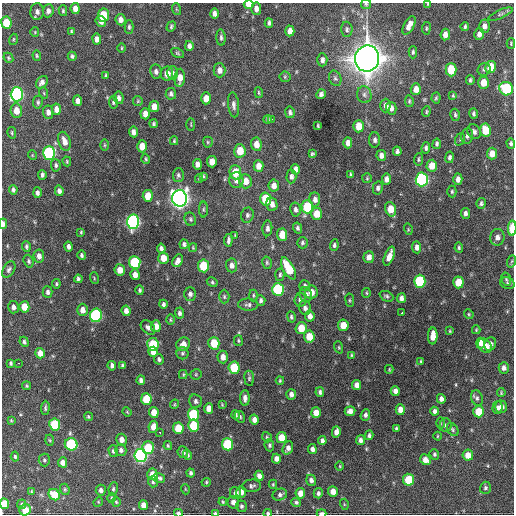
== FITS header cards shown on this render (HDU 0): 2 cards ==
NAXIS1  =                  512 / Axis length
NAXIS2  =                  512 / Axis length

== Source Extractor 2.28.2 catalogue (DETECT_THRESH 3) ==
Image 512 x 512 px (HDU 0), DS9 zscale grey, 1 PNG px = 1 image px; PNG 516 x 516 px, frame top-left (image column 1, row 512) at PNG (2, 3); each listed source drawn as its Kron ellipse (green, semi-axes under 4 px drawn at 4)
Background 1370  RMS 34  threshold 102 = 3 sigma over >= 5 px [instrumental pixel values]
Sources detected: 375; all 375 listed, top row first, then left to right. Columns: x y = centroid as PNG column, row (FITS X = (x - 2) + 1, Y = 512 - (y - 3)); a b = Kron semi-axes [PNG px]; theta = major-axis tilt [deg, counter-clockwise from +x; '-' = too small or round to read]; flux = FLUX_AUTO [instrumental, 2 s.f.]
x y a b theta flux
249 4 5 4 - 2.4e+04
366 4 5 5 - 3.0e+03
428 4 4 3 - 1.9e+03
75 9 5 4 - 1.6e+04
176 9 6 3 -71 2.2e+03
256 9 6 5 - 1.1e+04
48 11 6 5 - 9.4e+03
63 11 5 4 - 3.2e+03
37 12 8 6 89 9.5e+03
214 14 5 4 - 9.4e+03
500 14 13 4 24 5.3e+03
103 15 7 5 82 6.1e+04
120 20 6 5 - 1.1e+04
101 21 6 5 - 1.5e+04
6 23 6 5 - 6.3e+04
269 23 4 4 - 5.6e+03
409 25 10 5 61 1.7e+04
171 26 5 4 - 3.6e+03
465 26 4 3 - 3.7e+03
484 26 6 5 - 1.2e+04
129 27 7 4 -89 4.3e+03
426 28 6 3 82 2.5e+03
347 29 7 5 -88 5.7e+03
290 31 5 4 - 1.4e+04
35 32 5 4 - 2.3e+03
72 32 4 3 - 3.1e+03
479 34 6 5 - 1.2e+04
445 35 6 4 83 1.3e+04
221 37 8 4 -85 5.5e+03
13 39 6 3 71 2.6e+03
97 39 5 4 - 1.1e+04
511 43 5 4 - 2.6e+03
189 46 5 4 - 8.2e+03
121 48 5 3 - 2.4e+03
413 52 6 4 89 4.2e+03
177 53 7 4 -28 3.4e+03
37 56 5 4 - 3.2e+03
72 56 4 4 - 4.7e+03
8 58 5 4 - 3.0e+03
367 59 13 12 - 3.9e+06
322 60 6 5 - 9.0e+03
490 67 6 5 - 4.9e+04
484 69 7 6 - 6.3e+03
219 70 7 6 - 1.3e+04
451 70 6 5 - 6.4e+04
156 72 7 5 -82 7.0e+03
172 73 7 5 90 5.3e+03
167 74 7 6 - 2.2e+04
106 76 4 3 - 3.7e+03
285 77 5 5 - 3.8e+03
180 78 9 5 88 2.3e+04
335 78 8 6 -68 5.8e+03
470 80 5 4 - 4.2e+03
42 82 7 5 52 9.3e+03
484 83 6 5 - 3.0e+04
416 89 6 5 - 1.9e+04
506 89 7 6 - 1.8e+05
44 93 6 3 -71 2.6e+03
259 93 5 3 - 2.4e+03
17 94 7 6 - 5.2e+05
171 94 6 5 - 5.8e+03
321 94 5 4 - 6.4e+03
364 95 8 7 - 8.1e+03
453 96 4 3 - 2.3e+03
119 98 6 5 - 9.1e+03
206 98 6 5 - 2.4e+04
436 98 5 4 - 3.2e+03
78 101 5 4 - 1.2e+04
138 101 5 5 - 2.8e+03
409 101 6 4 -82 3.3e+03
38 102 6 5 - 4.1e+03
113 102 6 4 -82 4.0e+03
234 105 12 5 -84 9.0e+03
385 105 7 5 89 9.5e+03
154 106 5 5 - 1.9e+04
391 108 6 5 - 9.2e+03
56 109 5 4 - 1.6e+04
16 111 7 5 -82 2.4e+04
48 112 7 5 -83 1.1e+04
290 112 6 4 -80 5.9e+03
426 112 5 3 - 2.8e+03
145 114 5 4 - 1.7e+04
474 114 5 3 - 4.1e+03
455 115 6 4 -74 4.0e+03
267 119 4 3 - 4.1e+03
271 119 3 2 - 6.8e+03
153 124 4 4 - 3.7e+03
191 125 6 3 -90 2.2e+03
318 126 4 3 - 2.8e+03
359 126 6 5 - 3.3e+04
485 130 6 5 - 5.6e+04
133 132 5 4 - 1.0e+04
474 132 8 6 -59 7.3e+03
12 133 6 4 -77 2.8e+03
467 136 7 6 - 7.0e+03
460 139 6 4 70 3.6e+03
375 140 8 5 90 6.8e+03
64 141 10 6 -72 1.8e+04
174 141 4 3 - 2.7e+03
208 142 5 5 - 3.1e+03
348 143 5 4 - 1.3e+04
511 143 5 4 - 4.8e+03
256 144 7 5 -82 2.0e+04
437 144 5 4 - 4.7e+03
104 145 5 3 - 2.6e+03
142 146 6 5 - 2.8e+04
426 148 6 4 82 5.7e+03
240 151 7 5 -86 3.9e+04
397 151 5 4 - 5.8e+03
49 153 7 6 - 2.9e+05
312 154 4 3 - 3.4e+03
492 154 6 5 - 2.6e+04
32 155 5 3 - 1.7e+03
381 155 5 5 - 1.1e+04
449 157 6 4 81 5.9e+03
146 159 5 3 - 2.9e+03
418 159 6 4 86 3.8e+03
67 161 5 3 - 2.4e+03
212 162 6 5 - 2.1e+04
197 164 5 4 - 1.1e+04
56 165 6 5 - 4.6e+03
259 166 6 5 - 2.0e+04
432 166 6 5 - 3.3e+04
295 169 5 4 - 9.7e+03
235 172 7 6 - 4.8e+04
350 174 3 3 - 3.1e+03
42 175 4 3 - 5.0e+03
178 175 7 5 87 4.7e+03
203 176 4 2 - 2.2e+03
291 176 7 5 86 7.1e+03
367 178 5 5 - 2.9e+03
199 179 4 4 - 2.4e+03
386 179 5 4 - 1.1e+04
422 179 7 6 - 4.3e+05
458 179 6 4 -86 1.2e+04
236 180 8 7 - 1.4e+04
245 181 7 6 - 2.6e+04
274 185 6 5 - 1.4e+04
378 188 6 5 - 6.3e+03
13 190 4 3 - 5.6e+03
59 191 5 4 - 8.6e+03
452 192 6 4 -89 3.5e+03
37 193 5 4 - 6.8e+03
148 196 6 5 - 3.6e+04
180 198 8 7 - 1.5e+06
266 199 6 5 - 8.0e+04
315 199 7 5 -83 1.1e+04
481 203 5 4 - 5.1e+03
272 204 7 5 -76 1.3e+04
307 207 6 5 - 1.1e+05
203 209 8 4 -90 3.6e+03
295 209 7 5 -80 7.2e+03
390 209 7 5 -72 3.4e+04
465 213 5 4 - 7.1e+03
317 214 6 5 - 3.4e+04
247 215 8 6 76 6.0e+03
190 219 7 5 -65 4.6e+03
133 222 7 6 - 6.0e+05
3 224 5 3 - 9.4e+03
267 228 8 5 86 7.0e+03
298 228 5 4 - 5.3e+03
512 228 8 3 89 4.8e+04
408 229 5 3 - 2.3e+03
81 232 4 4 - 2.7e+03
235 235 3 3 - 1.6e+03
282 235 6 5 - 3.9e+04
497 237 8 7 - 1.3e+04
228 240 6 3 82 6.2e+03
302 243 6 5 - 4.4e+03
184 244 5 4 - 5.3e+03
334 245 6 4 85 4.5e+03
26 247 5 3 - 4.6e+03
69 247 5 4 - 7.5e+03
417 247 6 4 -83 1.1e+04
161 248 5 4 - 7.0e+03
193 248 4 3 - 2.2e+03
459 248 5 3 - 3.4e+03
82 255 5 4 - 4.9e+03
39 256 6 5 - 1.1e+04
389 256 10 4 69 1.9e+04
369 257 6 5 - 1.4e+04
163 258 6 5 - 2.6e+04
29 261 6 5 - 4.4e+03
178 261 6 5 - 1.2e+04
512 261 6 4 70 3.1e+03
135 262 6 5 - 1.6e+05
267 263 6 4 -76 3.6e+03
231 265 7 5 -85 1.0e+04
203 266 6 5 - 7.9e+04
288 268 12 5 -62 6.9e+04
9 269 9 5 58 6.3e+03
120 270 5 5 - 2.5e+04
135 275 5 4 - 1.6e+04
280 275 6 4 85 4.3e+03
94 278 6 3 -73 2.3e+03
78 279 4 3 - 4.7e+03
506 279 7 5 -74 3.7e+03
420 281 6 6 - 1.9e+05
212 282 6 4 -29 3.5e+03
458 282 6 5 - 4.8e+04
507 283 7 5 -20 4.8e+03
56 284 4 4 - 3.0e+03
305 286 5 5 - 5.1e+03
278 289 6 6 - 2.0e+05
140 290 5 4 - 3.9e+03
48 292 6 5 - 6.7e+03
311 292 6 6 - 2.3e+04
366 293 5 4 - 2.9e+03
190 294 7 5 89 7.9e+03
253 295 6 4 89 3.2e+03
306 295 7 6 - 8.6e+03
386 296 7 5 -24 4.8e+03
224 297 7 5 -88 3.9e+03
401 298 5 4 - 9.0e+03
261 300 5 4 - 5.9e+03
300 300 7 5 86 8.0e+03
350 300 7 3 -82 2.9e+03
163 304 4 4 - 5.2e+03
248 305 10 6 -1 6.9e+03
13 307 6 5 - 9.6e+03
24 307 5 5 - 3.4e+04
305 308 7 6 - 7.6e+03
82 310 6 5 - 1.4e+04
126 311 5 4 - 1.1e+04
179 313 5 4 - 6.6e+03
402 313 3 3 - 1.6e+04
469 314 5 4 - 2.8e+03
96 315 7 6 - 3.0e+05
310 316 5 5 - 1.3e+04
291 317 5 4 - 4.0e+03
170 320 5 4 - 3.0e+03
343 325 6 5 - 3.4e+04
156 326 6 5 - 2.0e+04
148 327 8 5 -45 8.0e+03
301 328 6 5 - 4.0e+04
476 330 4 3 - 2.4e+03
450 331 3 3 - 2.3e+03
433 336 8 5 87 2.7e+04
309 337 6 5 - 3.6e+04
238 341 5 4 - 3.0e+03
24 342 5 4 - 4.9e+03
214 343 6 5 - 5.4e+04
480 343 5 4 - 1.5e+04
183 344 7 6 - 1.6e+04
490 344 7 5 60 9.0e+03
153 345 6 5 - 1.1e+05
485 346 8 6 -51 2.4e+04
339 347 6 4 -71 2.7e+03
153 352 5 4 - 1.8e+04
40 353 5 4 - 2.0e+04
182 353 6 6 - 4.2e+03
352 355 3 3 - 2.5e+03
223 357 6 5 - 1.5e+04
159 359 5 4 - 5.1e+03
421 361 4 3 - 2.5e+03
11 363 4 3 - 3.9e+03
19 363 3 2 - 2.4e+03
112 366 5 4 - 7.4e+03
122 366 4 3 - 4.2e+03
234 368 6 5 - 8.9e+04
504 368 6 5 - 9.0e+03
389 369 4 3 - 2.2e+03
183 374 4 4 - 2.6e+03
196 374 5 5 - 3.0e+03
249 378 7 5 -83 4.1e+03
141 380 4 4 - 7.1e+03
280 380 4 3 - 2.9e+03
357 385 5 4 - 1.5e+04
26 386 4 4 - 2.8e+03
395 391 5 4 - 1.1e+04
320 392 5 4 - 5.4e+03
501 393 4 3 - 2.3e+03
291 394 5 5 - 1.1e+04
245 398 8 5 -90 1.0e+04
477 398 7 6 - 5.6e+03
146 399 6 5 - 7.2e+04
441 399 5 4 - 1.0e+04
196 401 7 6 - 6.6e+03
174 404 5 3 - 2.2e+03
222 405 3 2 - 2.1e+03
501 407 6 6 - 1.2e+04
45 408 7 3 87 4.1e+03
209 408 5 4 - 1.9e+04
498 408 6 5 - 7.9e+03
400 410 5 4 - 1.9e+04
350 411 5 5 - 1.2e+04
434 411 4 4 - 7.4e+03
127 412 5 3 - 2.1e+03
154 412 5 5 - 3.0e+04
479 412 6 5 - 5.4e+04
316 413 5 5 - 2.5e+04
193 414 6 5 - 1.4e+05
236 415 4 4 - 4.7e+03
365 415 6 4 69 6.4e+03
88 417 4 4 - 3.3e+03
240 417 6 5 - 4.0e+03
11 420 4 3 - 2.4e+03
254 420 5 4 - 1.3e+04
440 423 6 4 -89 2.8e+03
55 424 6 5 - 1.2e+05
446 425 7 6 - 7.0e+03
194 426 6 5 - 8.7e+04
153 427 6 4 82 1.7e+04
178 428 6 5 - 5.3e+04
396 428 3 3 - 3.2e+03
453 429 7 5 -54 4.1e+03
160 432 3 2 - 2.9e+03
336 432 6 4 76 1.3e+04
369 435 5 4 - 5.8e+03
437 436 4 3 - 2.0e+03
267 437 5 4 - 3.3e+03
282 437 5 5 - 3.9e+04
50 440 5 3 - 2.2e+03
121 440 6 5 - 1.4e+04
360 440 5 4 - 8.4e+03
322 441 4 4 - 7.3e+03
71 444 6 6 - 1.5e+05
227 444 6 5 - 1.5e+05
269 445 6 5 - 4.0e+03
168 446 4 3 - 2.9e+03
148 448 6 5 - 8.3e+04
288 448 7 5 68 1.1e+04
312 449 5 4 - 9.9e+03
121 450 6 5 - 8.2e+03
113 451 6 4 -73 4.7e+03
183 452 6 5 - 7.5e+03
434 454 5 4 - 4.3e+03
187 455 5 4 - 3.9e+03
468 455 5 5 - 2.4e+04
15 456 5 4 - 3.8e+03
140 456 6 6 - 5.6e+05
276 459 5 4 - 1.1e+04
44 460 6 5 - 4.0e+03
425 460 6 5 - 1.8e+04
63 462 5 4 - 1.6e+04
340 466 4 3 - 1.9e+03
191 473 4 3 - 4.9e+03
152 474 6 5 - 2.1e+04
259 476 5 4 - 1.0e+04
159 478 6 4 -11 8.0e+03
311 480 5 5 - 8.6e+03
409 480 6 5 - 7.7e+04
153 482 5 5 - 3.9e+03
206 482 5 4 - 2.9e+03
273 484 4 4 - 2.8e+03
252 486 9 6 5 6.8e+03
485 488 6 5 - 4.7e+03
65 489 6 4 -69 3.1e+03
113 489 7 4 81 4.1e+03
185 489 5 3 - 1.9e+03
101 490 5 5 - 8.3e+03
32 491 3 2 - 2.1e+03
333 491 5 5 - 2.0e+04
241 492 5 5 - 1.6e+04
235 493 6 5 - 1.1e+04
300 493 5 5 - 2.4e+04
318 493 5 4 - 5.8e+03
54 495 6 5 - 4.6e+04
280 495 7 5 22 7.3e+03
111 498 5 3 - 2.4e+03
98 502 5 4 - 2.6e+03
116 502 5 4 - 3.1e+03
223 502 4 3 - 2.9e+03
233 502 6 5 - 1.2e+04
296 502 5 4 - 4.3e+03
4 504 5 4 - 4.6e+04
22 504 5 4 - 4.4e+03
344 504 5 3 - 2.1e+03
143 505 5 4 - 1.7e+04
241 506 6 5 - 5.2e+03
25 510 6 5 - 3.9e+04
178 513 4 3 - 7.4e+03
215 513 4 3 - 4.1e+03
268 513 4 3 - 4.9e+03
322 513 5 2 - 8.3e+03
At the frame edge (FLAGS 8, measured only in part): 10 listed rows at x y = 249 4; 366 4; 428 4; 3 224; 512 228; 4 504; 178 513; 215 513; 268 513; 322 513